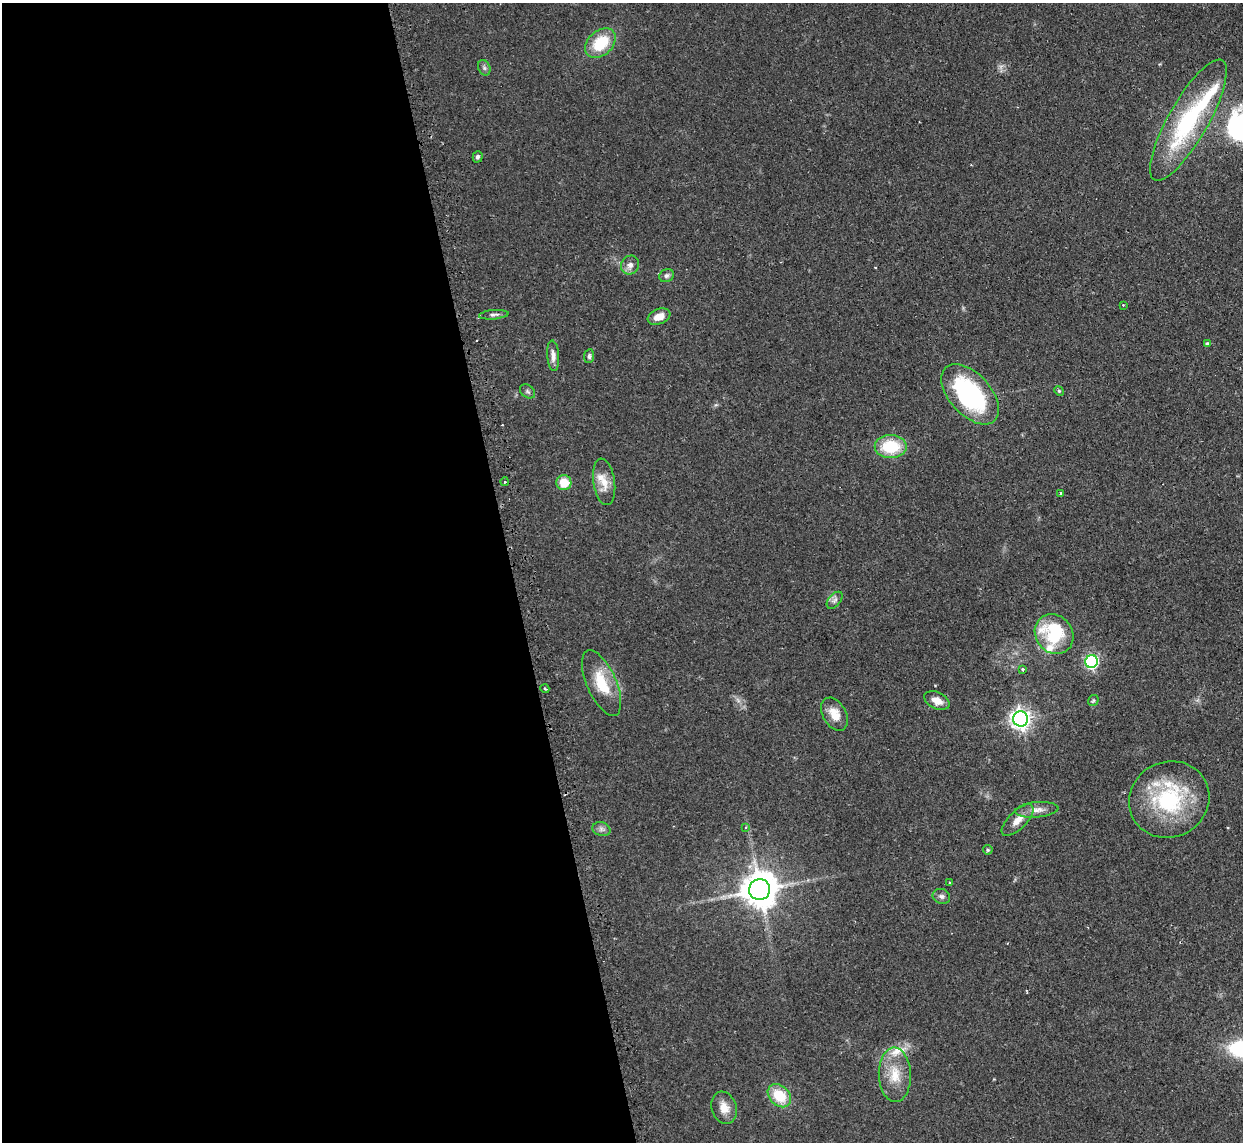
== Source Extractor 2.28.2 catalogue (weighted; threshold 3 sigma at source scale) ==
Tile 9 of 4 x 4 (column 1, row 3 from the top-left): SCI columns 34-1274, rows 1302-2441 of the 5029 x 5001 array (HDU 1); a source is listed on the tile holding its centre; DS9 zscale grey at full resolution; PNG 1245 x 1144 px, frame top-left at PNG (2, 3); each listed source drawn as its Kron ellipse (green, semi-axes under 4 px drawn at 4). Shown black and unused: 41% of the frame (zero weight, under 2 of 3 exposures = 4% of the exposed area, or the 3 px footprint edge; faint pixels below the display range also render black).
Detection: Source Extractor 2.28.2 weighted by HDU 2 'WHT'; one run over the whole footprint, this tile lists its part. Background 0.095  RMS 0.0059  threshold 0.0263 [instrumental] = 3 sigma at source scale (4.5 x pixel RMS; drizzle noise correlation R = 1.50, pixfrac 1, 0.05/0.05 arcsec/px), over >= 5 px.
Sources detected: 49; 3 cosmic-ray / hot-pixel residue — neither listed nor drawn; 4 inside a brighter listed object's ellipse — not listed separately; the other 42 listed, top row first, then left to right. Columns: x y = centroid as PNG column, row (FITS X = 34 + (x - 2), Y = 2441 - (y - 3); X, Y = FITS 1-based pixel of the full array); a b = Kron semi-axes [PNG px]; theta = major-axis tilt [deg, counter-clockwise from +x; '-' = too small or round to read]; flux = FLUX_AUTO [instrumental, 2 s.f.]
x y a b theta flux
600 43 17 12 42 21
484 68 8 6 -69 1.4
1188 120 69 20 60 67
478 157 6 5 - 1.3
630 265 10 8 52 3.2
667 276 7 6 - 1.7
1123 305 2 2 - 0.41
494 315 15 4 5 2
659 317 12 7 21 5.4
1207 343 4 4 - 1.1
553 356 15 6 -86 3.4
589 356 7 5 82 1.3
527 391 8 6 -37 1.3
1059 391 5 4 - 0.67
970 394 36 20 -48 76
891 447 16 11 -1 24
504 482 4 3 - 0.6
604 482 23 11 -81 7.9
564 483 7 7 - 10
1061 494 3 2 - 0.84
835 600 10 6 49 2.1
1054 634 21 18 -50 37
1092 661 6 6 - 95
1022 669 3 3 - 0.89
602 683 35 15 -66 19
545 689 4 3 - 0.58
1093 700 5 5 - 0.86
937 701 13 8 -26 5.7
835 714 18 11 -60 7.9
1021 719 8 7 - 320
1169 799 41 37 29 56
1037 810 21 7 5 4.9
1018 820 20 9 45 6
746 827 4 3 - 0.52
601 829 9 6 -15 2.1
988 850 5 4 - 0.98
950 882 3 3 - 0.62
760 890 10 10 - 1300
941 896 9 7 -22 2
895 1075 27 16 -88 14
779 1096 13 10 -44 17
724 1108 16 12 -72 6.9